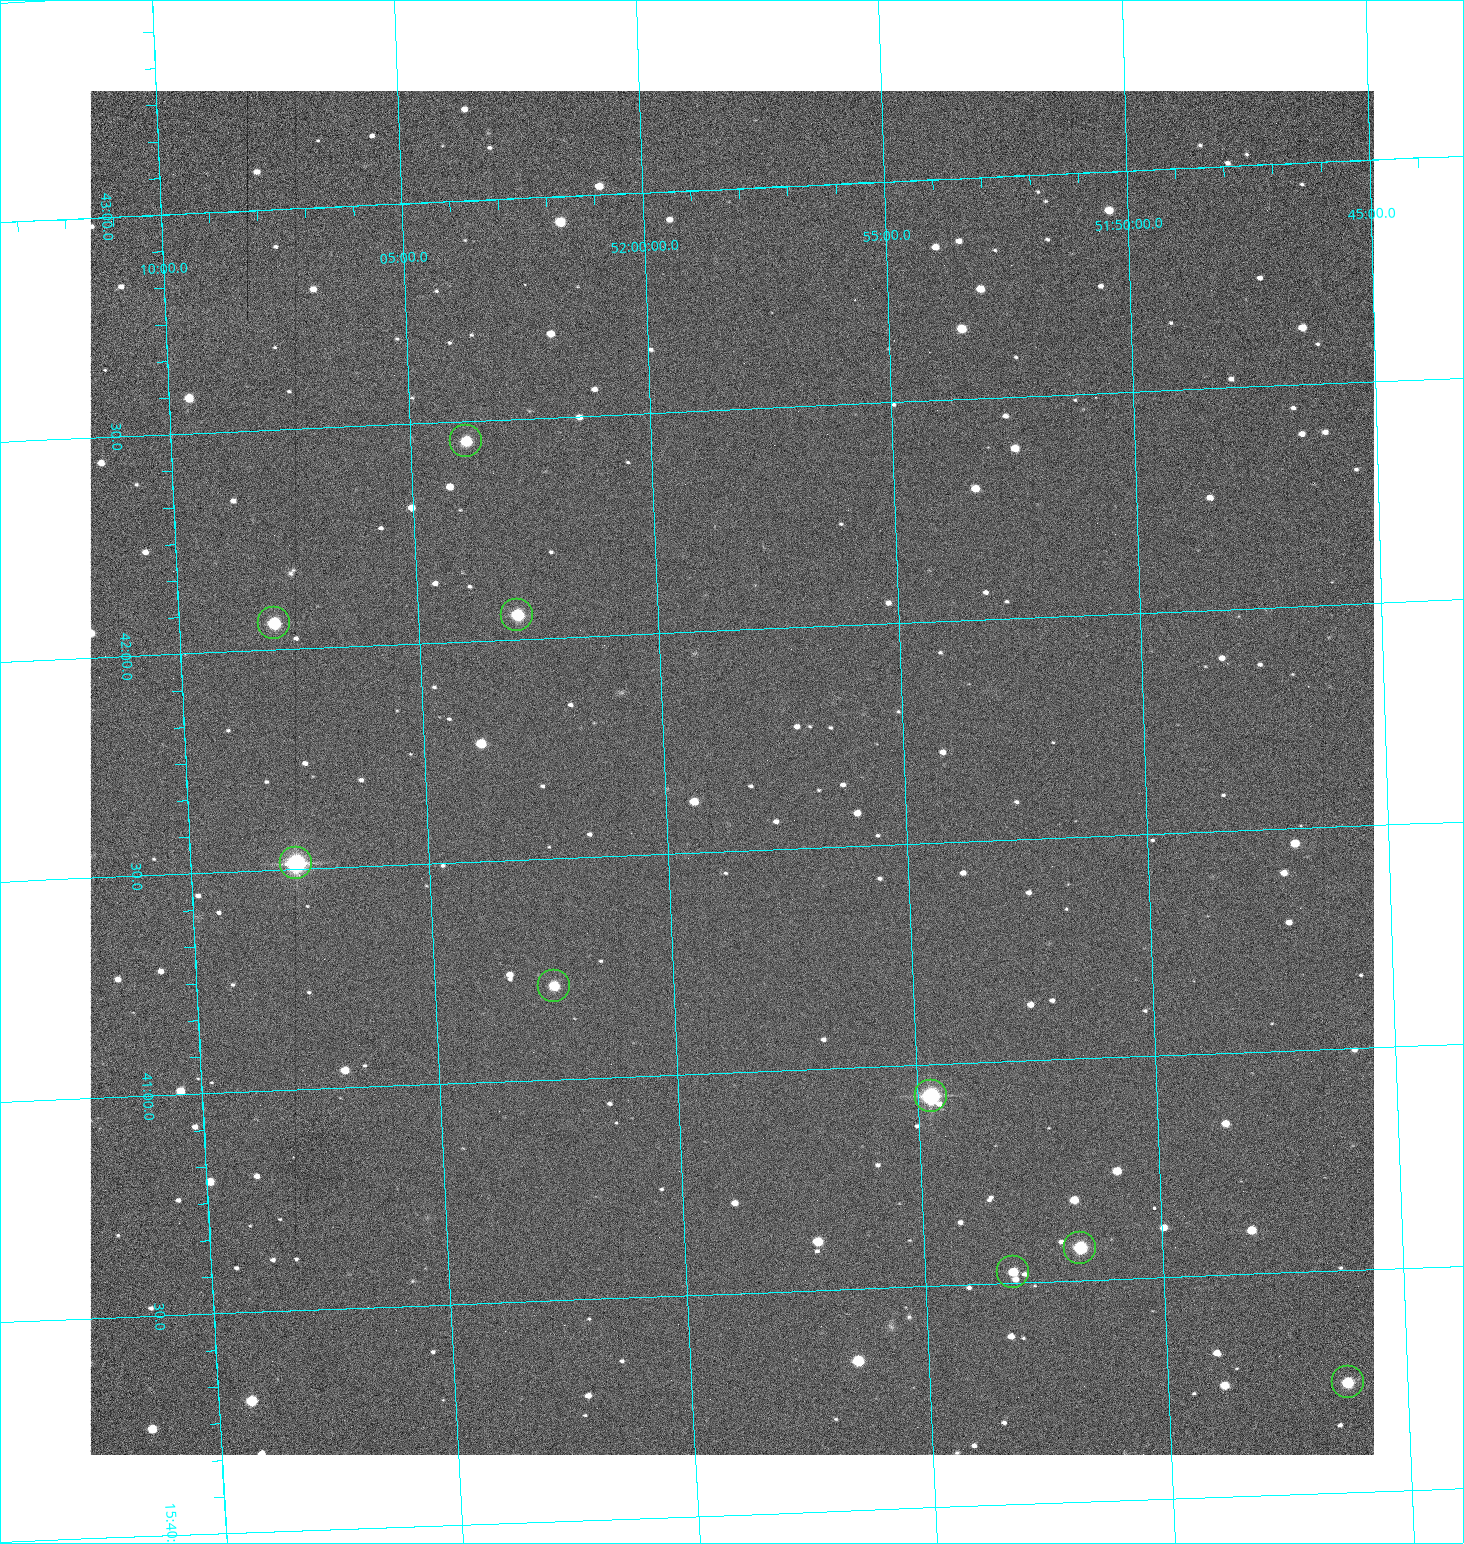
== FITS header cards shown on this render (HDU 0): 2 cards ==
NAXIS1  =                 1284 /fastest changing axis
NAXIS2  =                 1364 /next to fastest changing axis

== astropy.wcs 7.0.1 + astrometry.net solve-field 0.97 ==
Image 1284 x 1364 px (HDU 0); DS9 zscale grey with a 90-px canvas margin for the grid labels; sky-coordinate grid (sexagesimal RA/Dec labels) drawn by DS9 from the SOLVED WCS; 9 Tycho-2 reference stars matched to detected sources circled (green)
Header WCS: RA---TAN/DEC--TAN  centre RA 15:41:41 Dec +51:59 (235.42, +51.98 deg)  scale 1.26 arcsec/px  FOV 26.9' x 28.5'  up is +92 deg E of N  parity flipped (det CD > 0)
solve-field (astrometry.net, Tycho-2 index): VERIFIED the header's WCS against the Tycho-2 star catalogue (9 matches, 0 conflicts) and refined it, rather than solving blind
Solved WCS: RA---TAN-SIP/DEC--TAN-SIP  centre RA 15:41:41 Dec +51:59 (235.42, +51.98 deg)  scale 1.25 arcsec/px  FOV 26.8' x 28.5'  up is +92 deg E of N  parity flipped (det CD > 0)
The solver's refit moves the header's centre by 0.43 arcsec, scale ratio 0.9969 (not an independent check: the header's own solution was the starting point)
Tycho-2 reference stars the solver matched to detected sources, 9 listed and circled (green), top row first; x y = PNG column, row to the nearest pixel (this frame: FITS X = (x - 91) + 1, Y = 1364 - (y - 91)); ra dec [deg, ICRS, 3 dp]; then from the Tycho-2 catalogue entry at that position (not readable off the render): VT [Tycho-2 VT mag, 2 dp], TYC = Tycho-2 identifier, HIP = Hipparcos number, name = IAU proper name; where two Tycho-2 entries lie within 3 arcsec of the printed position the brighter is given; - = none
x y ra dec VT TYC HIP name
467 441 235.614 +52.064 11.61 3489-1132-1 - -
518 615 235.514 +52.049 11.19 3489-1407-1 - -
275 623 235.515 +52.133 11.12 3489-1380-1 - -
297 863 235.378 +52.130 9.31 3489-1322-1 76850 -
555 986 235.303 +52.042 11.52 3489-958-1 - -
932 1096 235.232 +51.912 9.59 3489-824-1 - -
1081 1248 235.143 +51.862 10.97 3489-1016-1 - -
1014 1272 235.131 +51.886 12.29 3489-908-1 - -
1349 1382 235.062 +51.771 11.53 3489-1453-1 - -